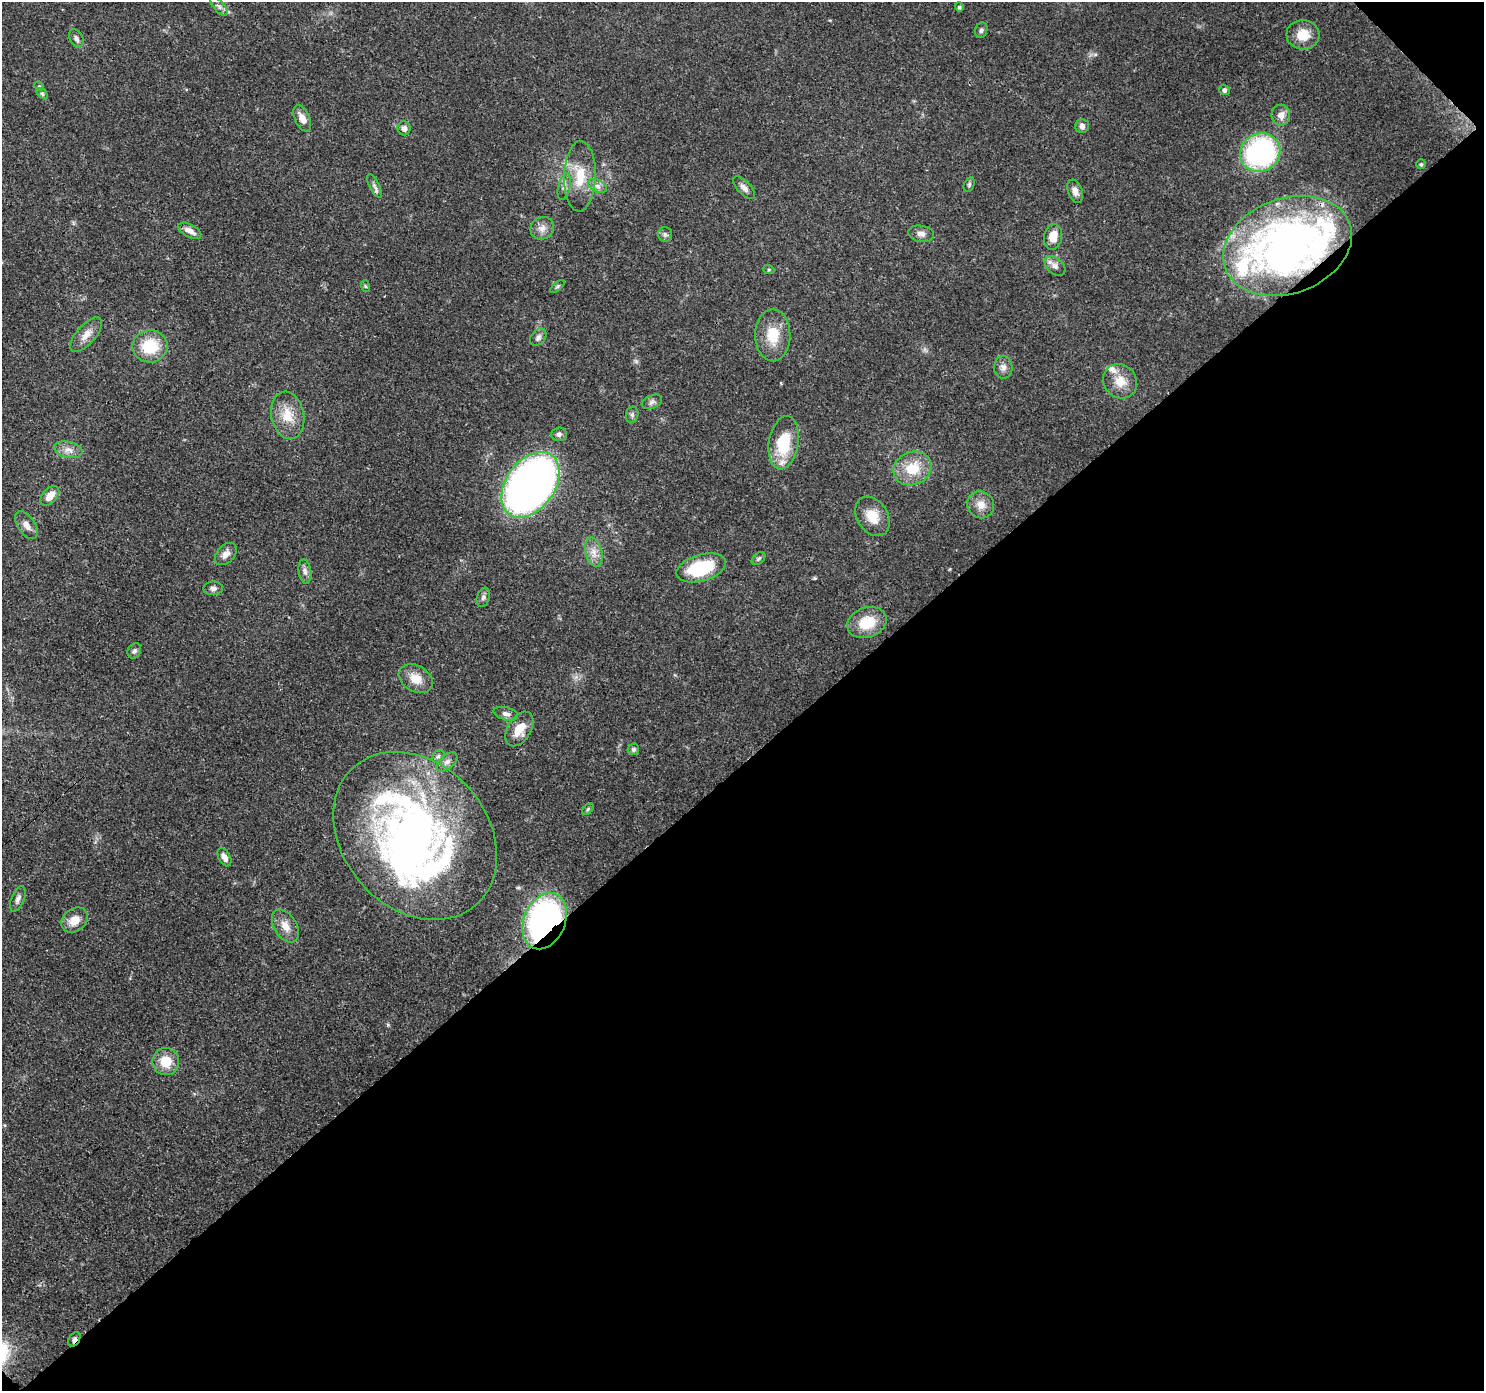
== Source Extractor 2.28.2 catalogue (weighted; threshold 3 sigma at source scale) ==
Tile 12 of 4 x 4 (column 4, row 3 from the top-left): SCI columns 4537-6018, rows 1619-3007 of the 6119 x 6080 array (HDU 1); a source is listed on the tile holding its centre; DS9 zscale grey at full resolution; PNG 1486 x 1393 px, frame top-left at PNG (2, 2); each listed source drawn as its Kron ellipse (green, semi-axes under 4 px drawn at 4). Shown black and unused: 46% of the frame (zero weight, under 3 of 4 exposures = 8% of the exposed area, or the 3 px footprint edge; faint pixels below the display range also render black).
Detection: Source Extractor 2.28.2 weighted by HDU 2 'WHT'; one run over the whole footprint, this tile lists its part. Background 0.122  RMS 0.0043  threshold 0.0193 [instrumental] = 3 sigma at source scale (4.5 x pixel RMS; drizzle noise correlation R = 1.50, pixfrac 1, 0.0396/0.0396 arcsec/px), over >= 5 px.
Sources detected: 80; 2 inside a brighter object's white glare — neither listed nor drawn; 5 inside a brighter listed object's ellipse — not listed separately; the other 73 listed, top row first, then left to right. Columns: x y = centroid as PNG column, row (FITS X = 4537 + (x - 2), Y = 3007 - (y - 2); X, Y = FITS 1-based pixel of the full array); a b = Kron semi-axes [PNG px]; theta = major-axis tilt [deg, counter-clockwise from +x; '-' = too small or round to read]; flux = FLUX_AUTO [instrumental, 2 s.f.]
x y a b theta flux
219 6 11 5 -48 1.4
959 7 4 4 - 0.86
981 30 8 6 70 1
1303 35 16 15 - 7.6
76 38 10 6 -61 1.6
39 86 5 4 - 0.46
1224 90 5 5 - 1.1
42 94 7 4 -43 0.76
1281 115 10 9 - 3.2
302 118 14 7 -66 3.6
1082 126 7 7 - 1.9
404 128 7 6 - 1.8
1260 153 21 18 32 71
1421 164 5 5 - 0.55
580 176 35 16 88 14
969 184 7 5 65 0.76
375 186 13 5 -62 1.5
597 186 10 6 -27 1.9
564 187 14 6 77 2.2
744 188 14 6 -47 2.1
1075 191 12 7 -69 2.8
542 228 12 11 - 3.1
190 231 13 6 -28 3
665 234 7 7 - 1.2
921 234 13 8 -9 2.4
1053 237 13 9 81 5.9
1287 246 66 47 20 180
1055 266 12 8 -42 2.3
769 270 5 3 - 0.5
365 286 6 3 -71 0.55
557 286 8 4 39 0.76
86 335 21 9 48 4.4
773 335 26 17 -89 11
538 337 10 7 51 1.5
150 346 18 16 7 16
1003 367 11 9 -89 2.3
1120 381 18 16 -49 7.1
652 402 11 6 23 1.6
288 415 24 16 -79 8.9
632 415 8 6 77 1.1
559 434 8 7 - 1.3
784 443 27 14 80 19
68 450 14 8 -11 3.2
912 468 19 16 23 12
530 485 36 24 54 250
50 496 12 7 49 4.7
981 505 14 13 - 4.5
872 516 21 15 -57 8.1
26 525 15 8 -55 3.3
594 552 15 8 -76 3.8
226 554 13 8 47 3.2
759 559 8 5 40 0.87
701 568 25 13 16 26
305 571 12 6 -81 1.9
213 588 9 7 1 1.5
483 597 10 6 74 1.3
867 623 20 15 20 12
134 651 8 6 63 1.2
416 679 18 13 -31 6.3
506 714 12 6 -15 1.8
519 729 19 11 59 7.2
633 749 6 5 - 0.96
438 756 7 5 46 1
447 762 12 7 40 2.1
588 809 6 4 46 0.67
415 836 92 72 -48 230
224 857 10 5 -63 2.9
18 899 13 6 67 1.9
74 920 14 11 38 5.8
545 921 29 20 66 120
285 926 18 11 -57 5
166 1062 13 13 - 9
74 1339 8 5 57 1.6
Overlapping masked pixels (flux is a lower limit): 4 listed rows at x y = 1287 246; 415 836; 545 921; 74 1339